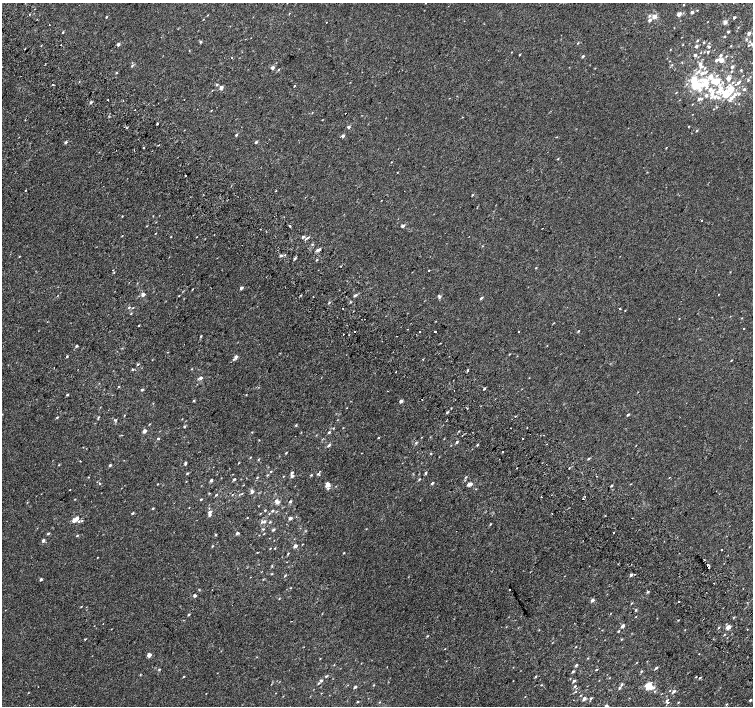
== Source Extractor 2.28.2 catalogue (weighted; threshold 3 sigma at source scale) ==
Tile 11 of 4 x 4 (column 3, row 3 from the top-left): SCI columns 3042-4543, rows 1673-3079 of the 6074 x 6092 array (HDU 1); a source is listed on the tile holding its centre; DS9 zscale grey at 2 x 2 block average (1 PNG px = mean of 2 x 2 image px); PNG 755 x 708 px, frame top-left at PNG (2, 3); no overlay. Shown black and unused: <1% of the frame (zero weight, under 2 of 3 exposures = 2% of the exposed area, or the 3 px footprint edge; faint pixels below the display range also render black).
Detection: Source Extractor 2.28.2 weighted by HDU 2 'WHT'; one run over the whole footprint, this tile lists its part. Background 9.91e-05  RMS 0.0034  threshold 0.0155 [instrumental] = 3 sigma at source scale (4.5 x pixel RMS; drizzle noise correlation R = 1.50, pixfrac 1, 0.0396/0.0396 arcsec/px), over >= 5 px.
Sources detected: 379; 18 cosmic-ray / hot-pixel residue — not listed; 25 inside a brighter listed object's ellipse — not listed separately; the other 336 listed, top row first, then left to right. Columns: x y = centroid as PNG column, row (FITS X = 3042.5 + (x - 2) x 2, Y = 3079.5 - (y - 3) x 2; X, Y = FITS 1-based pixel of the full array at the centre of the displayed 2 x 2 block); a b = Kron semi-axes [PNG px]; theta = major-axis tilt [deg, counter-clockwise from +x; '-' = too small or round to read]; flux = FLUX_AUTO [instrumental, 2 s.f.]
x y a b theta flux
684 5 2 2 - 0.52
692 12 3 3 - 1.4
289 13 3 2 - 0.38
679 14 3 2 - 5.7
649 16 4 4 - 1.3
106 17 3 2 - 0.67
655 17 4 3 - 4.4
734 17 2 2 - 1.7
203 19 3 2 - 0.28
650 20 3 3 - 2.2
326 22 2 2 - 0.55
725 22 5 5 - 1.7
63 32 3 2 - 0.65
728 32 2 2 - 1.2
749 33 3 3 - 2.6
724 36 3 2 - 0.55
746 39 4 3 - 0.91
697 41 3 2 - 0.74
201 42 3 2 - 1.2
703 42 3 3 - 0.53
578 43 3 2 - 0.59
118 44 2 2 - 3.1
60 45 2 2 - 3
683 45 3 2 - 0.39
748 45 3 2 - 0.58
696 46 3 2 - 2
731 46 2 2 - 0.44
709 47 3 3 - 0.78
24 49 2 2 - 0.39
670 49 2 2 - 0.3
708 52 3 2 - 0.96
520 55 2 2 - 0.65
695 55 3 3 - 1.6
720 55 3 2 - 1.4
583 56 3 2 - 1.2
726 56 3 2 - 0.46
232 57 2 2 - 0.83
717 60 4 3 - 1.7
722 60 4 3 - 5.5
682 62 3 2 - 0.38
700 64 3 3 - 2.4
132 65 4 3 - 0.93
672 65 3 2 - 0.48
702 67 6 3 23 1.4
732 67 2 2 - 2
272 68 2 2 - 3.7
279 69 3 2 - 0.5
741 70 3 2 - 0.52
699 71 5 4 - 2.1
731 71 3 2 - 0.54
116 73 2 2 - 0.52
702 73 5 4 - 1.9
728 78 3 2 - 7.2
748 80 3 3 - 0.99
79 81 2 2 - 0.48
694 81 6 4 -27 7.3
715 81 8 7 - 9.3
733 82 4 3 - 1.1
738 82 5 3 - 2
53 84 2 2 - 0.47
703 84 11 5 48 7.5
217 85 4 2 - 0.66
294 86 2 2 - 2.1
696 86 7 4 9 26
221 87 2 2 - 4.3
731 89 9 6 9 9.4
744 89 4 3 - 1.2
710 90 5 3 - 2.3
719 91 9 5 9 5.2
676 93 3 2 - 0.4
739 94 5 3 - 1
706 95 3 3 - 2.2
711 97 4 3 - 1.2
718 97 4 4 - 1.9
731 98 4 3 - 2.3
699 99 4 3 - 2.2
108 100 2 2 - 0.77
91 102 3 3 - 1.3
692 104 3 2 - 0.38
713 109 2 2 - 0.33
345 113 2 2 - 0.66
25 120 2 2 - 0.39
157 123 2 2 - 8.8
689 126 2 2 - 0.43
348 127 3 2 - 2.1
127 128 2 2 - 0.63
697 130 3 2 - 0.61
236 135 3 2 - 0.85
343 136 3 2 - 2.3
66 142 3 2 - 1.7
256 142 3 2 - 1.4
666 147 3 2 - 0.44
143 148 2 2 - 1.1
558 159 2 2 - 0.46
391 162 2 2 - 0.28
397 172 2 2 - 0.35
186 175 2 2 - 1.5
25 191 2 2 - 0.32
276 191 2 2 - 0.31
472 195 3 2 - 0.55
122 216 2 2 - 0.44
701 220 2 2 - 1.8
289 226 3 2 - 0.92
403 226 3 2 - 2.8
155 233 3 2 - 0.33
122 236 2 2 - 0.32
303 237 3 2 - 1.1
308 238 3 2 - 0.71
306 239 2 2 - 2.6
312 244 3 2 - 0.59
317 250 4 3 - 1.4
281 255 3 2 - 1.6
19 256 2 2 - 0.4
295 258 4 2 - 1.2
317 260 2 2 - 0.58
536 268 3 2 - 0.53
429 270 2 2 - 2.2
241 288 3 2 - 2.3
192 289 2 2 - 0.41
719 294 2 2 - 0.32
143 295 3 2 - 3.6
355 295 5 3 - 1.3
439 297 4 3 - 1.7
481 298 4 2 - 1.1
329 302 3 3 - 0.71
129 307 3 3 - 0.87
133 308 2 2 - 0.43
343 308 2 2 - 0.88
620 308 2 2 - 5.6
625 310 2 2 - 0.39
131 313 3 2 - 0.52
742 318 3 2 - 0.32
679 319 2 2 - 0.31
553 323 4 2 - 0.37
139 325 2 2 - 0.47
744 328 2 2 - 0.77
354 331 2 2 - 1.7
419 331 2 2 - 1.5
519 331 2 2 - 1.5
578 331 3 2 - 0.63
435 332 2 2 - 2.3
343 334 2 2 - 1.3
201 336 3 2 - 0.62
547 345 2 2 - 0.33
77 346 3 2 - 1.1
509 354 2 2 - 0.41
67 356 3 2 - 0.69
236 357 3 2 - 3.6
152 360 2 2 - 0.29
731 360 2 2 - 0.46
138 364 3 2 - 0.77
133 369 3 3 - 0.73
191 369 3 2 - 0.41
468 370 2 2 - 7.4
396 372 2 2 - 0.41
201 378 3 2 - 2.4
119 386 3 2 - 0.49
484 389 3 2 - 0.99
142 390 3 2 - 1
246 394 2 2 - 0.36
67 395 3 2 - 0.86
422 400 2 2 - 0.47
194 401 3 2 - 0.79
401 401 3 2 - 3
467 408 2 2 - 2.1
447 412 4 2 - 0.84
124 415 3 2 - 0.37
628 415 3 2 - 1.1
57 417 3 2 - 0.66
98 417 3 2 - 0.47
115 420 5 2 - 0.81
337 420 3 2 - 0.31
149 424 3 2 - 0.41
296 425 3 2 - 0.63
184 427 3 3 - 0.78
333 428 3 2 - 0.57
144 431 3 2 - 4.4
459 431 3 2 - 0.48
252 432 3 2 - 0.39
329 432 3 3 - 0.99
544 435 2 2 - 0.46
378 437 2 2 - 0.69
421 437 2 2 - 0.29
522 438 2 2 - 2.1
158 439 3 2 - 1.2
259 440 3 2 - 0.35
457 442 3 2 - 1.3
416 443 4 3 - 0.8
329 445 4 3 - 1.1
477 445 3 3 - 0.65
636 445 2 2 - 0.3
502 451 2 2 - 0.37
286 453 3 2 - 0.61
431 454 3 2 - 0.41
250 457 3 2 - 0.52
258 459 3 2 - 0.46
588 459 3 2 - 0.94
185 463 2 2 - 1.5
238 463 3 2 - 0.41
59 465 2 2 - 0.41
110 465 3 2 - 1.5
569 468 2 2 - 0.47
271 471 2 2 - 0.49
187 473 3 2 - 0.85
292 473 3 2 - 1.1
426 473 4 2 - 0.91
318 474 4 2 - 0.79
267 475 4 2 - 0.62
311 475 3 2 - 0.66
283 476 2 2 - 0.38
292 476 3 3 - 2.2
88 477 2 2 - 0.35
257 477 3 2 - 0.48
466 477 3 2 - 0.67
669 477 3 2 - 0.33
234 479 3 2 - 1.1
419 479 3 2 - 0.66
211 480 3 3 - 1.4
432 483 3 2 - 1
100 484 3 2 - 0.51
157 484 3 2 - 0.36
328 484 5 4 - 4.7
470 484 4 3 - 2.2
243 485 2 2 - 0.32
611 485 3 2 - 0.72
69 490 2 2 - 0.3
252 492 3 2 - 3.1
242 494 3 2 - 0.61
216 495 3 2 - 0.83
232 495 2 2 - 0.43
541 497 2 2 - 0.51
583 498 2 2 - 1.9
75 499 2 2 - 0.38
201 499 3 2 - 0.67
290 501 3 2 - 1.4
277 502 3 3 - 5.6
153 508 3 2 - 0.67
265 510 3 2 - 0.53
272 511 4 2 - 0.95
210 512 6 3 32 1.7
132 513 3 2 - 0.9
552 514 2 2 - 0.47
247 518 2 2 - 0.35
290 518 3 2 - 3.2
76 519 3 2 - 5.6
82 521 3 3 - 0.78
261 522 5 3 - 1.2
270 522 3 3 - 0.53
490 524 3 2 - 0.59
263 529 3 2 - 0.63
273 530 3 2 - 1.3
614 532 2 2 - 0.78
237 533 3 2 - 1.8
48 534 3 3 - 0.92
77 535 3 2 - 0.71
215 535 3 2 - 0.74
259 535 2 2 - 0.28
43 540 4 3 - 1.3
302 544 3 2 - 0.31
212 546 3 2 - 0.57
295 546 3 2 - 3.5
270 548 3 2 - 0.35
275 548 3 2 - 0.46
721 550 2 2 - 2.2
257 552 3 2 - 0.35
288 553 3 2 - 0.62
344 553 3 2 - 0.55
97 557 2 2 - 0.33
708 565 2 2 - 6.1
709 568 2 2 - 0.54
272 574 3 2 - 0.54
631 575 3 2 - 1.9
285 576 3 2 - 0.67
41 579 2 2 - 1.9
713 583 2 2 - 0.49
290 588 3 2 - 0.35
509 589 2 2 - 1.3
648 592 3 3 - 0.87
195 595 2 2 - 2.6
279 599 3 2 - 0.41
592 600 3 3 - 2.2
678 602 2 2 - 0.42
631 603 3 2 - 0.53
81 607 3 2 - 0.43
635 610 4 3 - 0.71
189 614 3 2 - 0.97
636 617 2 2 - 1.1
678 620 3 2 - 0.41
103 623 2 2 - 0.52
622 626 3 2 - 2.5
728 627 4 3 - 5.7
718 628 3 2 - 0.47
618 631 3 2 - 0.67
724 635 3 2 - 0.51
427 636 3 2 - 0.69
85 639 3 2 - 0.5
621 639 3 2 - 0.41
576 647 3 2 - 0.36
445 649 2 2 - 0.26
149 655 3 2 - 6.7
588 658 3 2 - 0.43
576 665 3 2 - 1.4
656 668 3 2 - 1.3
159 669 3 3 - 0.63
596 670 3 2 - 0.63
573 671 3 2 - 1.1
641 671 3 2 - 0.77
140 675 3 2 - 0.46
184 676 3 2 - 0.58
326 676 4 2 - 0.74
535 676 3 2 - 0.73
696 677 3 2 - 0.38
609 678 2 2 - 0.27
700 678 3 2 - 0.82
321 681 4 3 - 0.95
574 681 3 2 - 1.4
319 683 3 2 - 0.83
622 684 4 3 - 1.1
373 685 3 2 - 0.47
541 685 3 2 - 0.5
575 686 4 2 - 0.85
649 686 8 6 -25 10
355 687 3 2 - 1.2
619 688 4 3 - 0.89
673 691 4 3 - 1.8
575 692 3 2 - 0.53
28 693 3 2 - 0.37
581 695 3 2 - 0.46
591 698 4 3 - 0.91
584 699 3 2 - 2.7
667 700 3 2 - 0.78
750 700 3 2 - 0.9
357 702 3 2 - 0.62
379 702 3 2 - 0.41
678 702 3 2 - 0.45
667 703 2 2 - 2
Overlapping masked pixels (flux is a lower limit): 1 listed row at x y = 708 565
Diffuse or blended objects may show on this block-average render without a row.